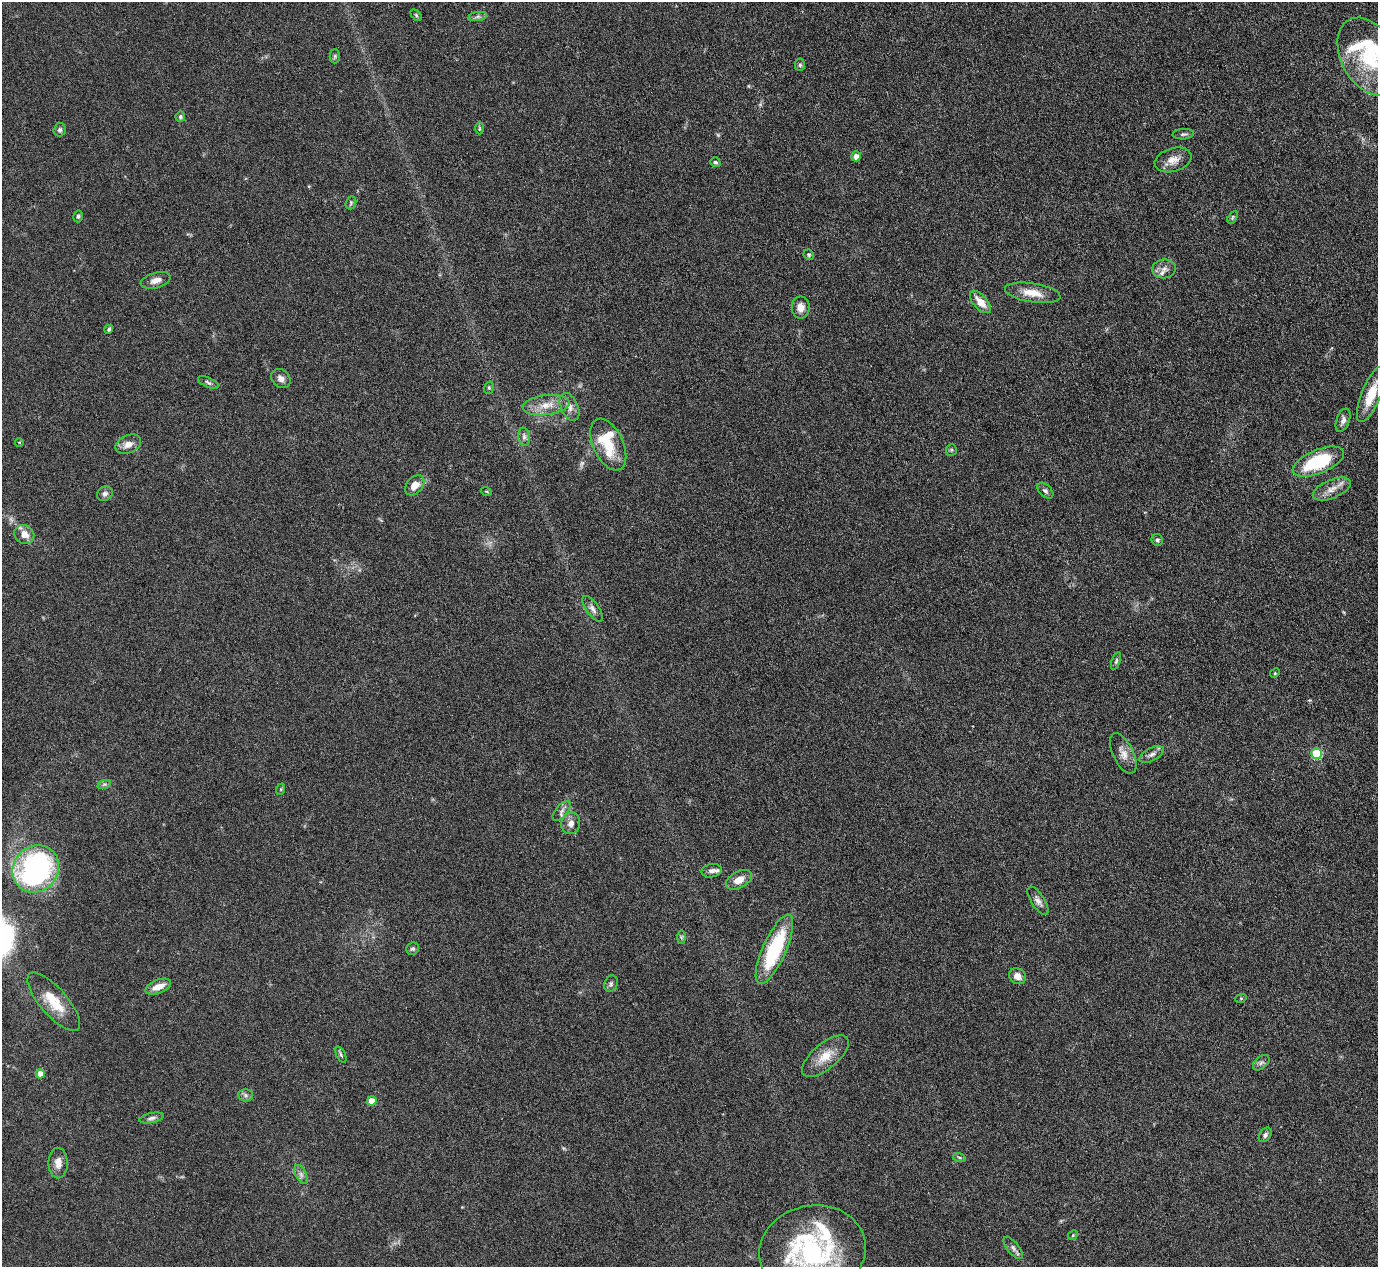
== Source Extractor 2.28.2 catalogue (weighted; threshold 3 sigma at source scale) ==
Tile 10 of 4 x 4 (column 2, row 3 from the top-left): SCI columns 1377-2752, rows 1414-2678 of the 5503 x 5489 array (HDU 1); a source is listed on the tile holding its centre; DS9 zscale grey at full resolution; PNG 1380 x 1269 px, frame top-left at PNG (2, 2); each listed source drawn as its Kron ellipse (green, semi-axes under 4 px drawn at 4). Nothing masked; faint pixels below the display range render black.
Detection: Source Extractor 2.28.2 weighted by HDU 2 'WHT'; one run over the whole footprint, this tile lists its part. Background 0.0746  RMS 0.0042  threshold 0.0172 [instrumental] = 3 sigma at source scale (4.09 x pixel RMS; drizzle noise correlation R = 1.36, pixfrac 0.8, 0.05/0.05 arcsec/px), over >= 5 px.
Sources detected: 89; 2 too faint to see at this stretch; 2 inside a brighter object's white glare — neither listed nor drawn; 7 inside a brighter listed object's ellipse — not listed separately; the other 78 listed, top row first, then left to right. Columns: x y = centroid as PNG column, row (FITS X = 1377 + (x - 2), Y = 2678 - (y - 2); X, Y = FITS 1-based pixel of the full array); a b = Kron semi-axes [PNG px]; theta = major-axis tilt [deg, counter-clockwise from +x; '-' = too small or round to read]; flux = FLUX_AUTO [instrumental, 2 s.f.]
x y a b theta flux
416 15 6 4 -46 0.6
478 17 9 4 9 0.99
335 56 7 5 -90 0.66
1369 56 42 27 -61 29
800 65 6 5 - 0.71
180 117 5 5 - 0.78
479 128 6 4 90 0.54
60 130 6 6 - 0.97
1183 134 11 5 4 0.95
856 156 5 5 - 2.7
1173 160 19 11 17 4.2
715 162 5 4 - 0.74
351 203 7 5 71 0.72
78 216 6 4 75 0.71
1232 217 7 4 59 0.54
809 255 5 5 - 0.77
1164 269 12 9 7 2.5
156 280 15 7 16 2.7
1033 293 28 9 -9 6.5
980 302 13 7 -48 5
801 307 11 9 -90 3.3
109 329 4 4 - 0.73
281 378 10 8 -43 2.2
208 383 11 5 -25 1
489 388 6 5 - 0.55
1371 394 30 9 68 9.6
546 405 23 10 7 6
569 407 15 8 -66 2.6
1343 420 12 6 69 1.9
524 437 9 6 -82 1.3
19 442 4 3 - 0.28
128 444 13 9 24 3.1
608 444 27 15 -65 11
951 450 6 5 - 0.61
1318 462 27 12 22 27
415 485 11 8 48 4.7
1332 489 20 9 23 4.1
486 491 5 3 - 0.38
1045 491 9 6 -44 1.2
105 494 8 7 - 1.3
24 534 10 9 - 4
1157 540 6 5 - 1
593 609 15 6 -54 1.9
1116 661 9 4 70 0.75
1275 673 5 4 - 0.39
1123 753 22 10 -64 3.7
1152 754 13 6 27 1.7
1317 754 5 5 - 27
104 785 7 4 20 0.74
281 789 6 4 73 0.47
562 811 12 6 49 1.6
571 823 11 9 75 2.6
36 869 24 22 50 98
712 871 10 6 12 1.5
739 880 14 8 29 4.4
1038 901 16 6 -57 2.1
681 937 7 4 90 0.65
413 949 6 6 - 0.91
774 949 37 11 66 33
1018 976 9 7 -41 3.4
611 984 8 6 69 1
158 987 13 6 22 4.7
1241 998 6 3 18 0.44
54 1002 37 13 -49 10
341 1055 8 4 -64 0.76
825 1056 28 12 40 7.5
1261 1063 10 6 41 1.2
40 1074 4 4 - 3.8
246 1095 7 6 - 1.2
372 1101 5 4 - 6.2
152 1118 13 5 11 1.3
1265 1135 8 5 54 1.1
959 1157 6 4 -19 0.67
58 1163 15 9 -89 3.5
301 1174 10 5 -64 1.5
1073 1235 5 4 - 0.49
1013 1248 13 6 -52 1.5
812 1251 54 45 12 64
Isophote crosses this tile's border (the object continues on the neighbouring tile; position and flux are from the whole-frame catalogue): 2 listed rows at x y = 1371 394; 812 1251